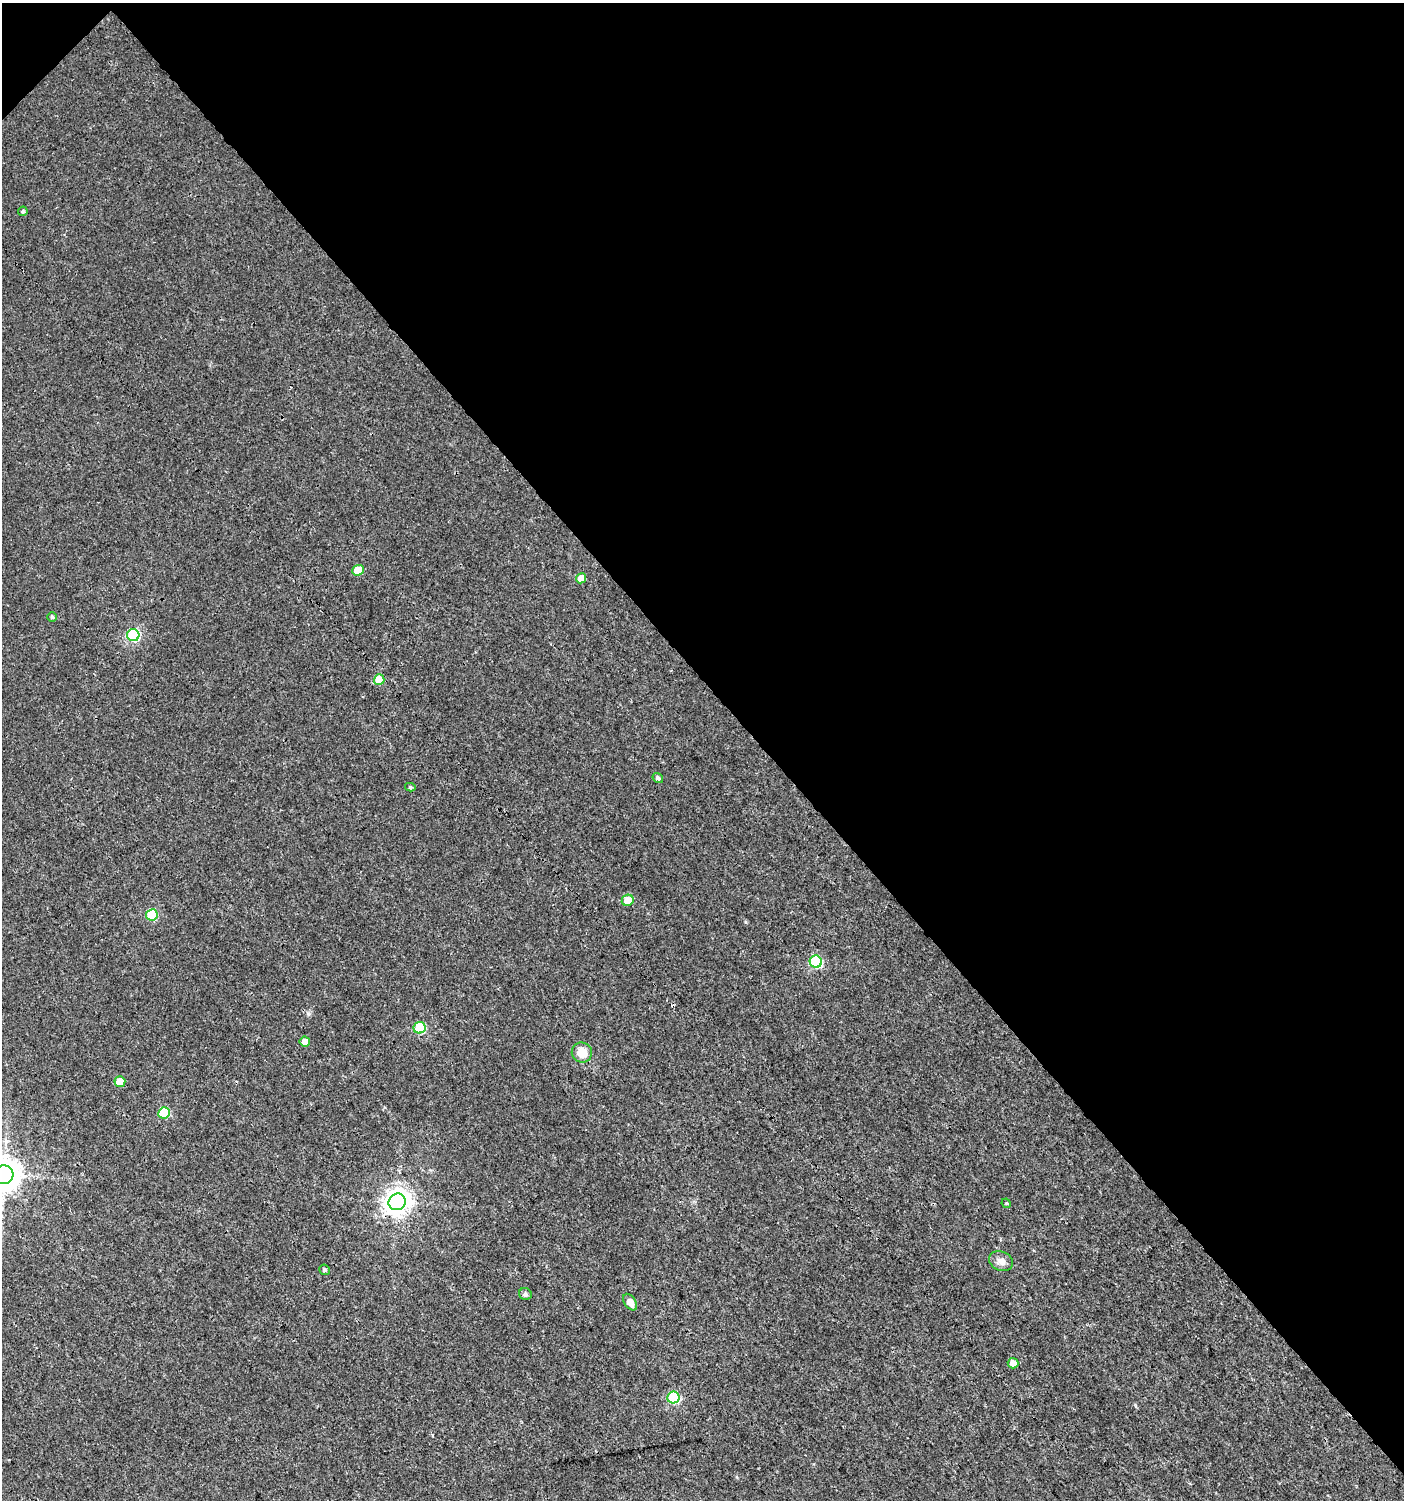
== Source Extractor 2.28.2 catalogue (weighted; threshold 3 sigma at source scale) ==
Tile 3 of 4 x 4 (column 3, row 1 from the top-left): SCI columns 3012-4413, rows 4529-6026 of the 6061 x 6086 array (HDU 1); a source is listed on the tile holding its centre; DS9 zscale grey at full resolution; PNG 1406 x 1502 px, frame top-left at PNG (2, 3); each listed source drawn as its Kron ellipse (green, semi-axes under 4 px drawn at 4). Shown black and unused: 46% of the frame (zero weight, under 3 of 4 exposures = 4% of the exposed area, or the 3 px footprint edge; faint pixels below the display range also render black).
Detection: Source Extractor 2.28.2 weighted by HDU 2 'WHT'; one run over the whole footprint, this tile lists its part. Background 0.00379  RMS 0.0021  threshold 0.00932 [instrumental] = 3 sigma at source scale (4.5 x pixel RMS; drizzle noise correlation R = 1.50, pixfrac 1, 0.0396/0.0396 arcsec/px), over >= 5 px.
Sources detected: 27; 2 cosmic-ray / hot-pixel residue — neither listed nor drawn; the other 25 listed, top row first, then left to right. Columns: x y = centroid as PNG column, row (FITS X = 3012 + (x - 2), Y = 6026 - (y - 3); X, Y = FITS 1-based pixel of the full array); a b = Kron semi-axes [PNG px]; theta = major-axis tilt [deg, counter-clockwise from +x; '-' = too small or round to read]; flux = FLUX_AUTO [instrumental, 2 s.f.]
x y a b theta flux
23 211 5 4 - 0.35
358 570 6 5 - 4.4
581 578 5 5 - 2.9
52 617 5 4 - 0.32
133 635 6 6 - 21
379 680 5 5 - 4.2
658 778 5 4 - 0.52
410 787 5 4 - 0.34
628 900 6 5 - 3
152 915 6 5 - 10
816 962 6 6 - 16
420 1028 6 5 - 14
305 1041 5 5 - 1.7
582 1052 10 10 - 3
120 1082 5 5 - 3.7
164 1113 6 5 - 9.5
4 1175 9 9 - 370
397 1202 9 8 - 190
1006 1203 5 4 - 0.24
1001 1261 12 9 -24 1.3
325 1270 5 5 - 0.4
525 1294 6 5 - 0.51
630 1302 9 5 -56 1.6
1013 1363 5 5 - 1.5
673 1397 6 6 - 18
Overlapping masked pixels (flux is a lower limit): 1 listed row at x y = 397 1202
Isophote crosses this tile's border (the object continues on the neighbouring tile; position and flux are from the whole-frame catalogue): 1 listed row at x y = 4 1175